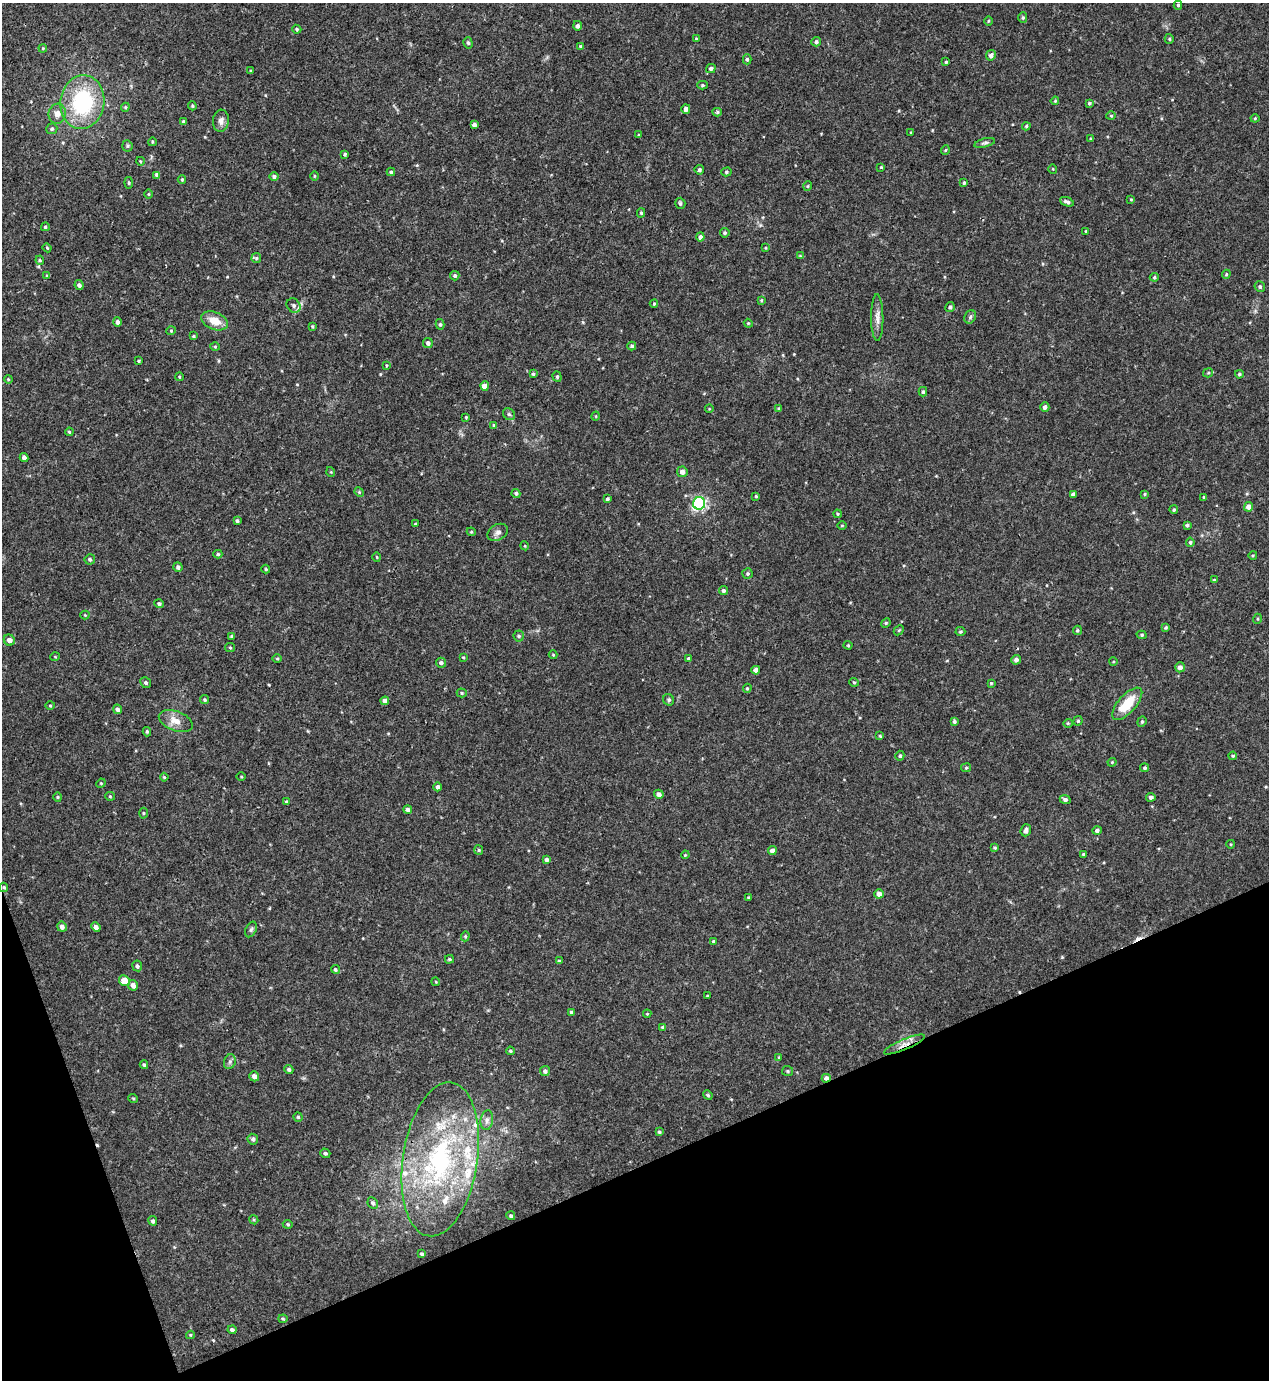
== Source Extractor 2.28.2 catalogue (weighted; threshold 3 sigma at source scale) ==
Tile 14 of 4 x 4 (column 2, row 4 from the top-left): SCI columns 1420-2686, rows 59-1436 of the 5522 x 5568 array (HDU 1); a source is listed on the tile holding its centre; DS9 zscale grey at full resolution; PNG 1271 x 1382 px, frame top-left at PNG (2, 3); each listed source drawn as its Kron ellipse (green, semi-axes under 4 px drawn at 4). Shown black and unused: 18% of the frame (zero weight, under 3 of 4 exposures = <1% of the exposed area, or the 3 px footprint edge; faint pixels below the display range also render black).
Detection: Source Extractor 2.28.2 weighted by HDU 2 'WHT'; one run over the whole footprint, this tile lists its part. Background 0.02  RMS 0.0041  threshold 0.0185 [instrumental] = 3 sigma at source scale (4.5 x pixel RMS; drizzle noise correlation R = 1.50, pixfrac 1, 0.05/0.05 arcsec/px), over >= 5 px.
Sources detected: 261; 3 cosmic-ray / hot-pixel residue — neither listed nor drawn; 6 inside a brighter listed object's ellipse — not listed separately; the other 252 listed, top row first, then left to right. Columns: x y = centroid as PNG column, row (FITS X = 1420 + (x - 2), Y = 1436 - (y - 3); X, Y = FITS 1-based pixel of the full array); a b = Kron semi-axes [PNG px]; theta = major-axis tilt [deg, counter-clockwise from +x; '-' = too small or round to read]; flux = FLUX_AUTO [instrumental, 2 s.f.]
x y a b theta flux
1178 5 4 4 - 0.6
1023 18 5 4 - 0.62
988 21 4 3 - 0.39
577 26 5 4 - 1
297 29 5 4 - 0.5
696 39 3 3 - 0.54
1169 39 5 4 - 0.53
816 42 5 4 - 0.78
468 43 6 4 -73 0.71
580 46 4 3 - 0.42
43 48 4 3 - 0.35
991 55 5 5 - 1.7
747 59 5 4 - 0.81
946 62 4 4 - 0.52
711 69 5 4 - 1
251 71 3 3 - 0.45
702 85 5 4 - 0.55
1055 101 4 3 - 0.38
82 102 27 22 82 37
1089 103 4 3 - 0.67
192 106 4 3 - 0.44
125 107 4 4 - 0.52
686 109 5 4 - 1.4
717 112 4 4 - 0.59
57 114 10 8 82 2.8
1111 116 4 4 - 0.41
1255 118 4 4 - 0.42
183 121 3 3 - 0.57
221 121 11 8 85 2.2
474 125 4 4 - 1.5
1026 126 4 3 - 0.46
52 129 5 5 - 0.73
911 133 3 2 - 0.37
639 135 3 3 - 0.39
1090 139 4 3 - 0.32
152 142 4 3 - 0.35
985 143 11 4 15 0.89
127 146 6 5 - 0.61
945 150 5 4 - 0.49
345 154 3 3 - 0.53
140 161 4 3 - 0.34
881 167 3 3 - 0.33
1053 169 5 3 - 0.33
699 170 5 4 - 0.8
391 172 4 3 - 0.6
726 172 5 4 - 0.66
157 175 4 4 - 1.2
274 176 4 4 - 0.89
314 176 5 3 - 0.37
182 179 4 4 - 0.45
129 183 6 4 -85 0.54
964 183 4 3 - 0.53
808 186 5 3 - 0.37
148 194 5 3 - 0.35
1131 199 3 3 - 0.36
1067 202 7 4 -20 1.1
680 203 5 5 - 0.77
641 213 4 4 - 0.5
45 227 4 4 - 0.67
1086 231 3 2 - 0.3
725 233 5 4 - 0.75
700 237 4 4 - 1.4
47 248 4 3 - 0.45
766 248 4 3 - 0.33
800 256 4 4 - 0.35
256 258 5 5 - 0.6
40 260 4 4 - 0.51
1226 274 4 4 - 0.43
47 276 4 4 - 0.49
455 276 5 4 - 0.68
1154 277 4 4 - 0.52
79 285 5 4 - 1.1
1260 287 5 5 - 0.75
761 300 4 3 - 0.36
654 304 4 3 - 0.45
294 306 8 6 -47 1.3
950 307 5 4 - 0.96
970 317 7 5 63 0.86
877 318 23 6 -89 2.9
215 321 14 8 -22 5.3
117 322 4 4 - 1.4
748 323 4 3 - 0.37
440 324 5 4 - 0.66
312 326 4 3 - 0.46
171 331 5 4 - 0.43
193 336 4 3 - 0.46
428 343 5 5 - 1.2
632 346 4 4 - 0.82
215 347 5 3 - 0.4
139 361 3 3 - 0.43
386 365 4 3 - 0.36
1208 373 5 4 - 0.54
533 374 4 4 - 0.59
1239 374 4 4 - 0.57
179 377 4 3 - 0.33
557 377 5 4 - 0.57
8 379 4 3 - 0.37
485 386 4 4 - 3.2
923 392 5 4 - 0.66
1045 407 4 4 - 1.1
709 409 4 3 - 0.29
779 409 4 4 - 0.67
509 414 6 5 - 0.73
596 416 5 3 - 0.35
466 417 3 2 - 0.34
494 425 4 4 - 0.54
69 432 4 3 - 0.44
24 458 4 4 - 1.5
331 472 5 3 - 0.33
682 472 5 5 - 2.1
359 492 5 4 - 0.47
516 493 4 4 - 0.68
1073 494 4 4 - 1.2
1145 494 4 3 - 0.43
756 496 4 3 - 0.41
1204 497 4 4 - 0.38
607 499 4 3 - 0.69
699 503 6 6 - 76
1248 507 5 4 - 2
1174 510 4 4 - 0.55
838 514 4 3 - 0.43
237 521 4 3 - 0.72
415 524 3 3 - 0.38
842 525 4 3 - 0.36
1187 525 4 3 - 0.67
471 532 4 4 - 0.43
498 532 11 7 28 1.7
1190 542 4 4 - 0.71
525 546 4 3 - 0.34
218 554 4 4 - 0.57
1253 555 4 3 - 0.36
377 557 5 3 - 0.35
90 559 5 5 - 0.73
178 567 5 4 - 0.98
266 569 4 4 - 0.42
748 574 5 5 - 0.68
1214 580 4 3 - 0.36
723 591 5 4 - 0.85
159 604 4 4 - 0.79
85 615 4 4 - 0.39
1257 619 5 3 - 0.38
886 623 5 4 - 0.51
1166 628 4 4 - 0.51
899 630 6 4 43 0.41
1077 630 5 4 - 0.57
960 631 5 4 - 0.53
1142 635 5 4 - 0.6
232 636 4 3 - 0.58
519 636 5 5 - 0.66
9 640 6 5 - 2.3
848 645 4 4 - 0.38
230 647 5 4 - 0.51
553 655 4 4 - 0.38
55 657 5 3 - 0.37
463 657 4 3 - 0.36
277 658 5 3 - 0.43
689 659 4 3 - 1
1016 660 4 4 - 1.4
1113 662 4 3 - 0.33
441 663 5 5 - 1.1
1180 667 5 5 - 1.7
756 670 4 4 - 1.8
854 682 5 4 - 0.51
146 683 5 5 - 0.83
991 683 3 3 - 0.39
747 688 4 4 - 0.51
462 693 5 4 - 0.57
205 700 4 4 - 0.57
669 700 6 5 - 0.79
385 701 4 4 - 1.8
1127 704 20 9 48 11
50 705 5 3 - 0.4
117 709 5 4 - 1.5
176 721 17 10 -20 4.5
954 721 4 4 - 0.71
1078 721 4 4 - 0.51
1142 722 5 4 - 0.63
1068 723 4 4 - 0.42
147 732 5 3 - 0.6
880 736 4 4 - 0.51
900 756 5 4 - 0.75
1233 756 4 4 - 0.48
1112 762 4 4 - 0.4
966 768 5 4 - 0.52
1145 768 4 4 - 0.69
164 777 4 3 - 0.39
241 777 4 3 - 0.39
101 783 5 4 - 0.36
438 787 4 4 - 1
659 794 5 4 - 1.9
110 796 5 4 - 0.47
58 797 4 4 - 0.45
1151 797 5 4 - 1.1
1065 800 5 4 - 1.1
286 802 4 3 - 0.59
408 809 4 4 - 1
143 813 5 3 - 0.43
1026 830 6 5 - 1.3
1097 830 5 4 - 1
1231 844 4 3 - 0.31
995 848 4 3 - 0.44
479 850 5 4 - 0.52
772 851 4 4 - 2.2
1084 854 3 3 - 0.69
685 855 4 3 - 0.35
547 859 4 4 - 1
4 887 5 4 - 0.5
879 894 5 4 - 1.7
748 897 3 3 - 0.4
62 927 5 4 - 1.6
96 927 5 4 - 1.8
251 929 8 5 63 0.79
465 936 5 4 - 0.56
713 941 4 3 - 0.44
449 959 4 3 - 0.53
559 961 4 4 - 0.51
137 966 5 5 - 0.9
335 969 4 4 - 0.62
124 981 5 5 - 5.5
436 982 4 3 - 0.34
133 985 5 5 - 2.3
707 996 4 3 - 0.34
571 1012 4 4 - 0.56
647 1014 4 4 - 0.4
663 1027 4 4 - 0.83
904 1044 22 5 23 3.2
510 1051 4 3 - 0.45
779 1057 4 3 - 0.35
230 1062 7 5 70 0.99
144 1065 4 3 - 0.59
289 1069 4 4 - 0.84
545 1071 5 5 - 1
788 1071 5 5 - 0.56
254 1076 5 5 - 1.7
826 1078 4 4 - 1.7
708 1095 5 4 - 0.51
133 1098 5 3 - 0.34
298 1117 4 4 - 0.58
487 1120 10 6 80 1.7
659 1132 4 4 - 0.61
253 1139 5 5 - 1
325 1153 5 4 - 0.67
440 1159 78 37 81 77
373 1203 6 5 - 0.81
511 1216 4 4 - 0.59
254 1220 5 3 - 0.44
153 1221 5 4 - 0.78
288 1224 5 4 - 0.57
422 1254 4 3 - 0.72
283 1319 4 4 - 0.44
232 1330 4 4 - 0.85
190 1335 4 4 - 0.37
Overlapping masked pixels (flux is a lower limit): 3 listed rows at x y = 4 887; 904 1044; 826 1078